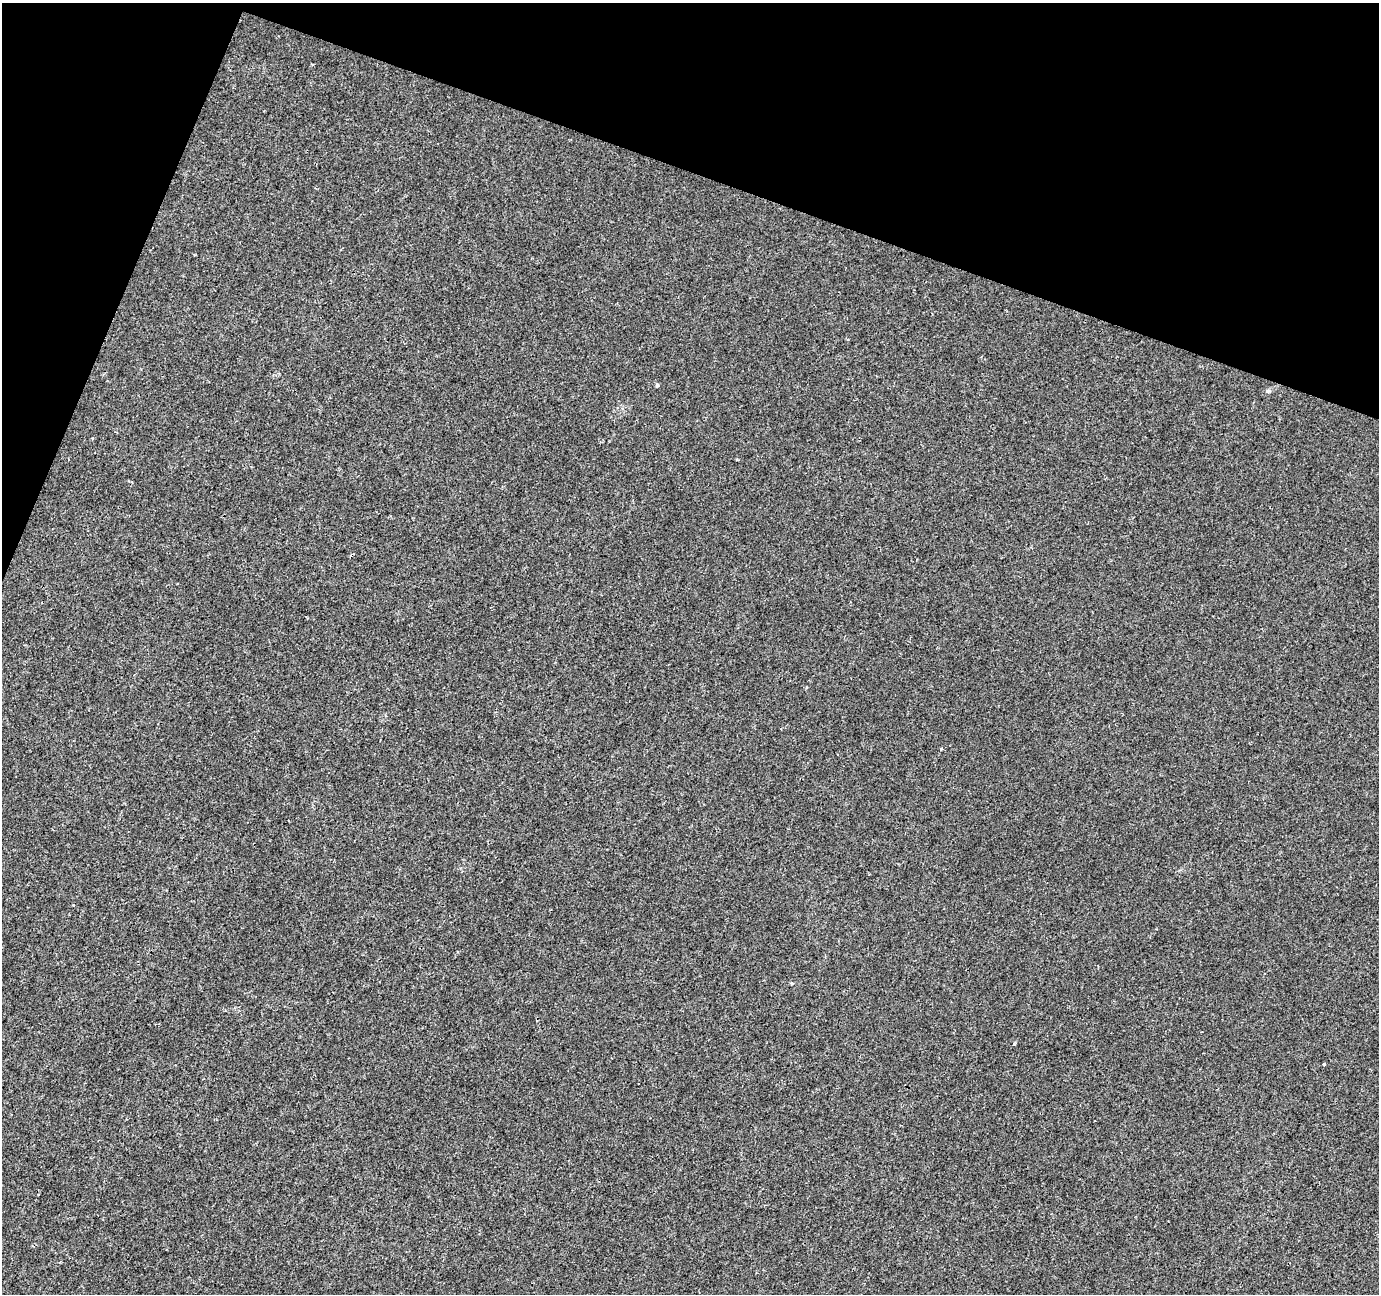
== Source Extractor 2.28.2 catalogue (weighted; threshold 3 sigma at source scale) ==
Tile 2 of 4 x 4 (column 2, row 1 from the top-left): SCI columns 1385-2761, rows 4151-5442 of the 5514 x 5652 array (HDU 1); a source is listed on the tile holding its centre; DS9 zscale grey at full resolution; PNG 1381 x 1296 px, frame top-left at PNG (2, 3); no overlay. Shown black and unused: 18% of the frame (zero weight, under 3 of 4 exposures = <1% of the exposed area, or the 3 px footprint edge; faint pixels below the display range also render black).
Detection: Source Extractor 2.28.2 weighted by HDU 2 'WHT'; one run over the whole footprint, this tile lists its part. Background 1.69e-04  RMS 0.0017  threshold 0.00747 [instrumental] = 3 sigma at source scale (4.5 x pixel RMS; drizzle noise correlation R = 1.50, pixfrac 1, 0.0396/0.0396 arcsec/px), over >= 5 px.
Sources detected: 4; all 4 listed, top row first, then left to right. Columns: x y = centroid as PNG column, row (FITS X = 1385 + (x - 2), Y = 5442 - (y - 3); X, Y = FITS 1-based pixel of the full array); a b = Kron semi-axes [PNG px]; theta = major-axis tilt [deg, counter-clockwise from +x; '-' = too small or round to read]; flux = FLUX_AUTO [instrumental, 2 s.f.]
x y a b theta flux
657 385 5 4 - 0.2
941 749 4 3 - 0.23
1014 1044 3 3 - 0.26
1324 1064 3 3 - 1.8